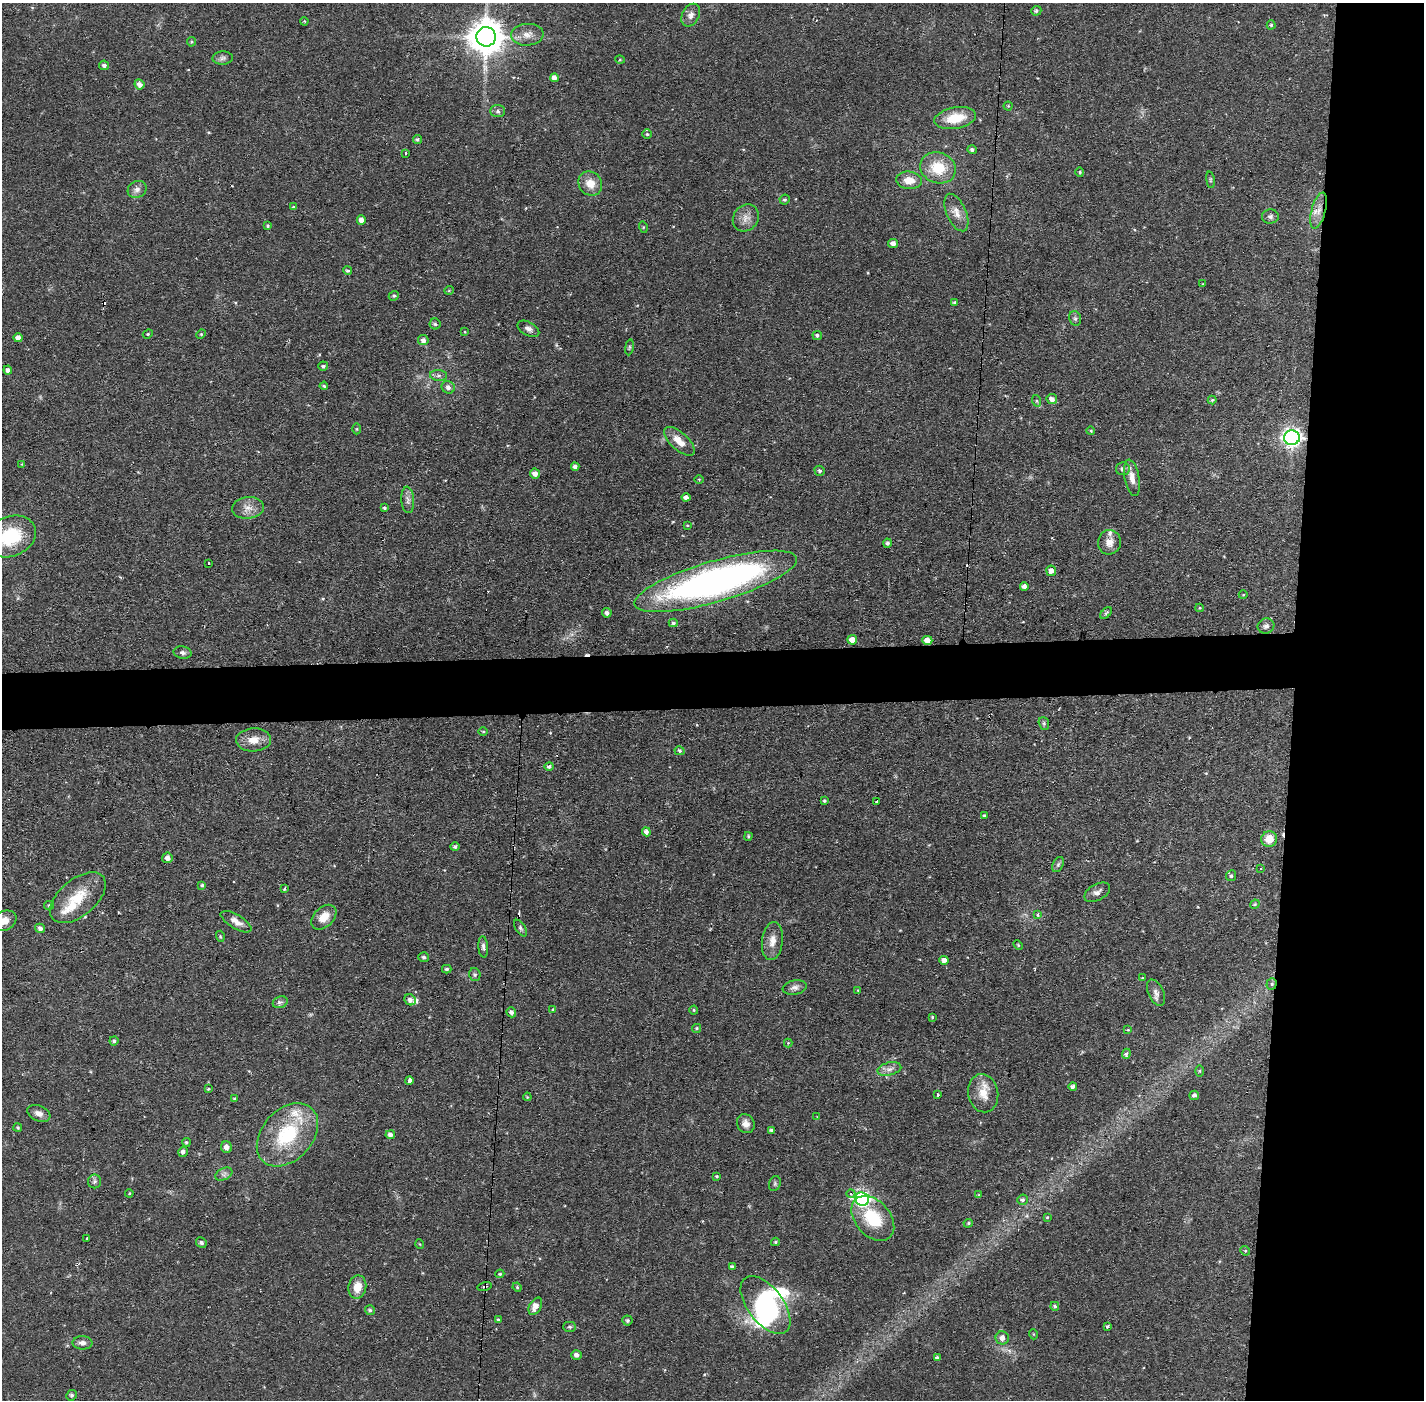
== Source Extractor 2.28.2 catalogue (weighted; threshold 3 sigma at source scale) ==
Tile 6 of 3 x 3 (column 3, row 2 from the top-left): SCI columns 2845-4266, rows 1451-2848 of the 4266 x 4299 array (HDU 1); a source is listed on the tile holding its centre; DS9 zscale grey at full resolution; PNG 1426 x 1402 px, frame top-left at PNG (2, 3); each listed source drawn as its Kron ellipse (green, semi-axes under 4 px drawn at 4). Shown black and unused: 13% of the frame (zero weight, under 2 of 3 exposures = <1% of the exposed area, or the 3 px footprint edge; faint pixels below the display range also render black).
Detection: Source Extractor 2.28.2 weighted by HDU 2 'WHT'; one run over the whole footprint, this tile lists its part. Background 0.0697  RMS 0.0066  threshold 0.0298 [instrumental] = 3 sigma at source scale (4.5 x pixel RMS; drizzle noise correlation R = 1.50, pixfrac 1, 0.05/0.05 arcsec/px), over >= 5 px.
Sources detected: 211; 2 inside a brighter object's white glare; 7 cosmic-ray / hot-pixel residue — neither listed nor drawn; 4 inside a brighter listed object's ellipse — not listed separately; the other 198 listed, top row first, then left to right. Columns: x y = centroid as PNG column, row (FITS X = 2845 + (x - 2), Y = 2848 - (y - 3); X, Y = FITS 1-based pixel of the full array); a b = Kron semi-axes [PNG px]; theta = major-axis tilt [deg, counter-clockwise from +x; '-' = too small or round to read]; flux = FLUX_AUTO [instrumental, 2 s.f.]
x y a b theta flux
1036 11 5 5 - 1.3
691 15 12 8 61 3.7
304 21 4 3 - 0.54
1271 25 4 4 - 0.93
527 35 16 11 4 6.1
486 37 10 9 - 1400
191 42 5 4 - 0.76
223 58 10 6 2 2.2
620 60 5 3 - 0.58
104 65 5 4 - 1.8
554 78 4 4 - 3.4
139 84 5 5 - 3.2
1008 106 4 4 - 0.62
498 111 7 6 - 1.6
955 118 21 10 10 17
647 134 5 4 - 0.87
417 139 4 4 - 1.1
972 150 5 4 - 1.6
405 153 2 2 - 1
938 168 18 15 -20 19
1080 172 4 4 - 0.8
909 180 13 8 -6 8.2
1210 180 8 4 -82 0.98
590 184 13 11 -50 8.6
137 189 10 8 31 3.3
785 199 5 5 - 1.1
293 207 4 4 - 0.74
1319 210 18 7 75 6.4
956 213 20 9 -66 6.3
1270 216 8 7 - 2.2
746 218 14 12 53 5.9
361 220 5 4 - 3.7
268 226 4 4 - 0.93
643 227 5 3 - 0.65
893 243 5 4 - 3.6
347 270 4 4 - 1.3
1203 284 3 2 - 0.37
449 290 5 3 - 0.58
394 296 5 4 - 0.96
954 302 4 4 - 0.95
1075 318 7 6 - 1.6
435 324 5 5 - 1.2
528 329 12 7 -29 2.8
465 332 4 2 - 0.47
148 334 5 4 - 0.77
201 334 5 4 - 0.71
817 335 5 4 - 1.4
18 338 4 4 - 3.8
423 340 5 5 - 2.9
629 347 8 4 82 0.95
323 366 5 4 - 1.4
8 370 4 4 - 2.4
438 375 8 5 -6 2.1
324 386 4 4 - 0.87
448 387 7 6 - 2.5
1052 399 5 5 - 3.2
1212 400 4 4 - 0.92
1037 401 6 4 -71 0.8
357 429 5 3 - 0.65
1091 431 4 4 - 0.83
1292 438 8 7 - 270
679 441 19 8 -42 8.6
22 464 3 3 - 0.57
575 467 4 3 - 2
1123 469 7 6 - 2.7
820 471 5 5 - 1.4
535 474 5 5 - 3.6
1132 478 18 7 -79 5.8
699 479 4 3 - 0.51
686 497 4 4 - 2.4
408 500 13 6 -86 2.9
248 508 16 10 6 6.2
385 508 4 3 - 0.95
687 525 3 2 - 0.59
10 536 26 20 22 36
1109 542 12 11 - 5.5
888 543 4 4 - 1.7
208 563 3 2 - 1
1051 571 5 5 - 3
716 581 84 20 16 290
1024 586 4 4 - 2.4
1243 595 4 3 - 0.49
1200 608 4 4 - 0.68
607 613 5 4 - 2.1
1106 613 7 4 45 1.2
673 623 4 4 - 1.2
1266 626 8 7 - 2.4
852 640 5 4 - 6.5
927 640 5 4 - 5.1
182 653 9 6 -11 1.8
1044 723 6 5 - 1.1
483 731 5 3 - 0.6
253 740 17 11 2 8
680 751 5 4 - 1.4
549 766 5 4 - 1.5
824 801 4 4 - 0.89
877 802 3 3 - 1.1
984 815 3 3 - 0.72
646 832 4 4 - 2.5
748 836 4 3 - 0.91
1269 839 8 7 - 9.3
455 847 4 4 - 1.4
167 858 5 5 - 2.9
1058 865 8 5 63 1.4
1261 868 3 3 - 0.78
1231 876 5 5 - 1.2
202 885 4 3 - 1
284 889 4 3 - 1.2
1097 892 14 8 30 3.3
78 898 33 18 40 20
1255 904 5 3 - 0.7
49 905 5 4 - 0.8
1038 915 4 3 - 2.4
324 917 15 9 43 9.1
5 921 13 9 30 6.1
236 922 17 7 -31 4.9
40 928 5 4 - 2.2
520 928 9 5 -57 1.5
220 936 5 3 - 0.72
772 941 19 10 83 6.5
1018 945 5 3 - 0.68
483 947 11 4 -86 1.8
424 957 5 5 - 1.4
944 960 5 4 - 2.9
447 969 4 3 - 1.1
475 975 6 5 - 1.2
1142 978 4 3 - 0.51
1271 984 5 5 - 2
795 987 12 7 9 2.9
858 990 4 3 - 0.68
1156 993 14 7 -66 3.4
410 1000 6 5 - 2.5
280 1002 8 5 20 1.7
553 1009 4 3 - 0.5
694 1010 4 4 - 0.69
511 1012 5 4 - 2.1
932 1017 4 4 - 0.67
697 1028 4 4 - 0.89
1128 1030 4 3 - 0.57
114 1041 4 4 - 1.1
788 1043 4 4 - 0.54
1126 1054 5 4 - 1.9
889 1069 12 6 13 3.5
1200 1071 6 4 89 0.74
409 1081 4 3 - 23
1073 1086 4 4 - 1.9
208 1089 4 3 - 0.74
983 1093 19 15 -78 11
937 1095 3 3 - 1.8
1194 1095 5 4 - 1.9
527 1097 4 3 - 0.61
234 1099 4 3 - 0.79
39 1113 12 7 -22 3.9
817 1117 3 3 - 0.45
746 1124 10 8 -56 4
18 1128 4 4 - 0.88
772 1130 4 3 - 1.7
287 1135 36 25 48 47
390 1135 5 4 - 2.2
186 1142 4 4 - 1.1
226 1147 6 5 - 3.2
183 1152 5 4 - 1.7
224 1174 9 6 25 2.1
717 1176 4 3 - 0.8
95 1181 7 6 - 1.8
775 1184 7 5 71 1.3
129 1193 4 3 - 0.64
851 1194 4 3 - 0.87
979 1195 4 4 - 0.79
862 1199 7 6 - 170
1022 1200 5 5 - 1.4
1047 1217 3 3 - 0.6
873 1218 26 17 -49 27
968 1223 5 4 - 0.89
87 1238 3 2 - 1.1
775 1242 4 3 - 0.88
201 1243 5 5 - 1.4
420 1244 5 3 - 0.5
1245 1251 5 4 - 0.78
732 1267 4 3 - 1.4
500 1274 4 3 - 0.7
485 1286 7 3 14 1.5
357 1287 12 9 78 9
517 1287 5 4 - 0.72
765 1305 34 18 -53 72
535 1306 9 6 60 4.6
1055 1306 4 4 - 1.2
370 1310 5 5 - 1.3
498 1320 4 3 - 0.84
627 1320 5 5 - 1.3
570 1327 6 5 - 1.2
1107 1327 4 3 - 0.93
1033 1334 5 3 - 0.57
1002 1338 6 6 - 4
82 1343 10 6 -2 3.2
576 1355 5 5 - 2.6
937 1358 4 3 - 1.5
72 1395 5 5 - 1.4
Overlapping masked pixels (flux is a lower limit): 3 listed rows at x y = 1292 438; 1271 984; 485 1286
Isophote crosses this tile's border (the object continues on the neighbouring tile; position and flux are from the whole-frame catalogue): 2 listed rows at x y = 10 536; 5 921